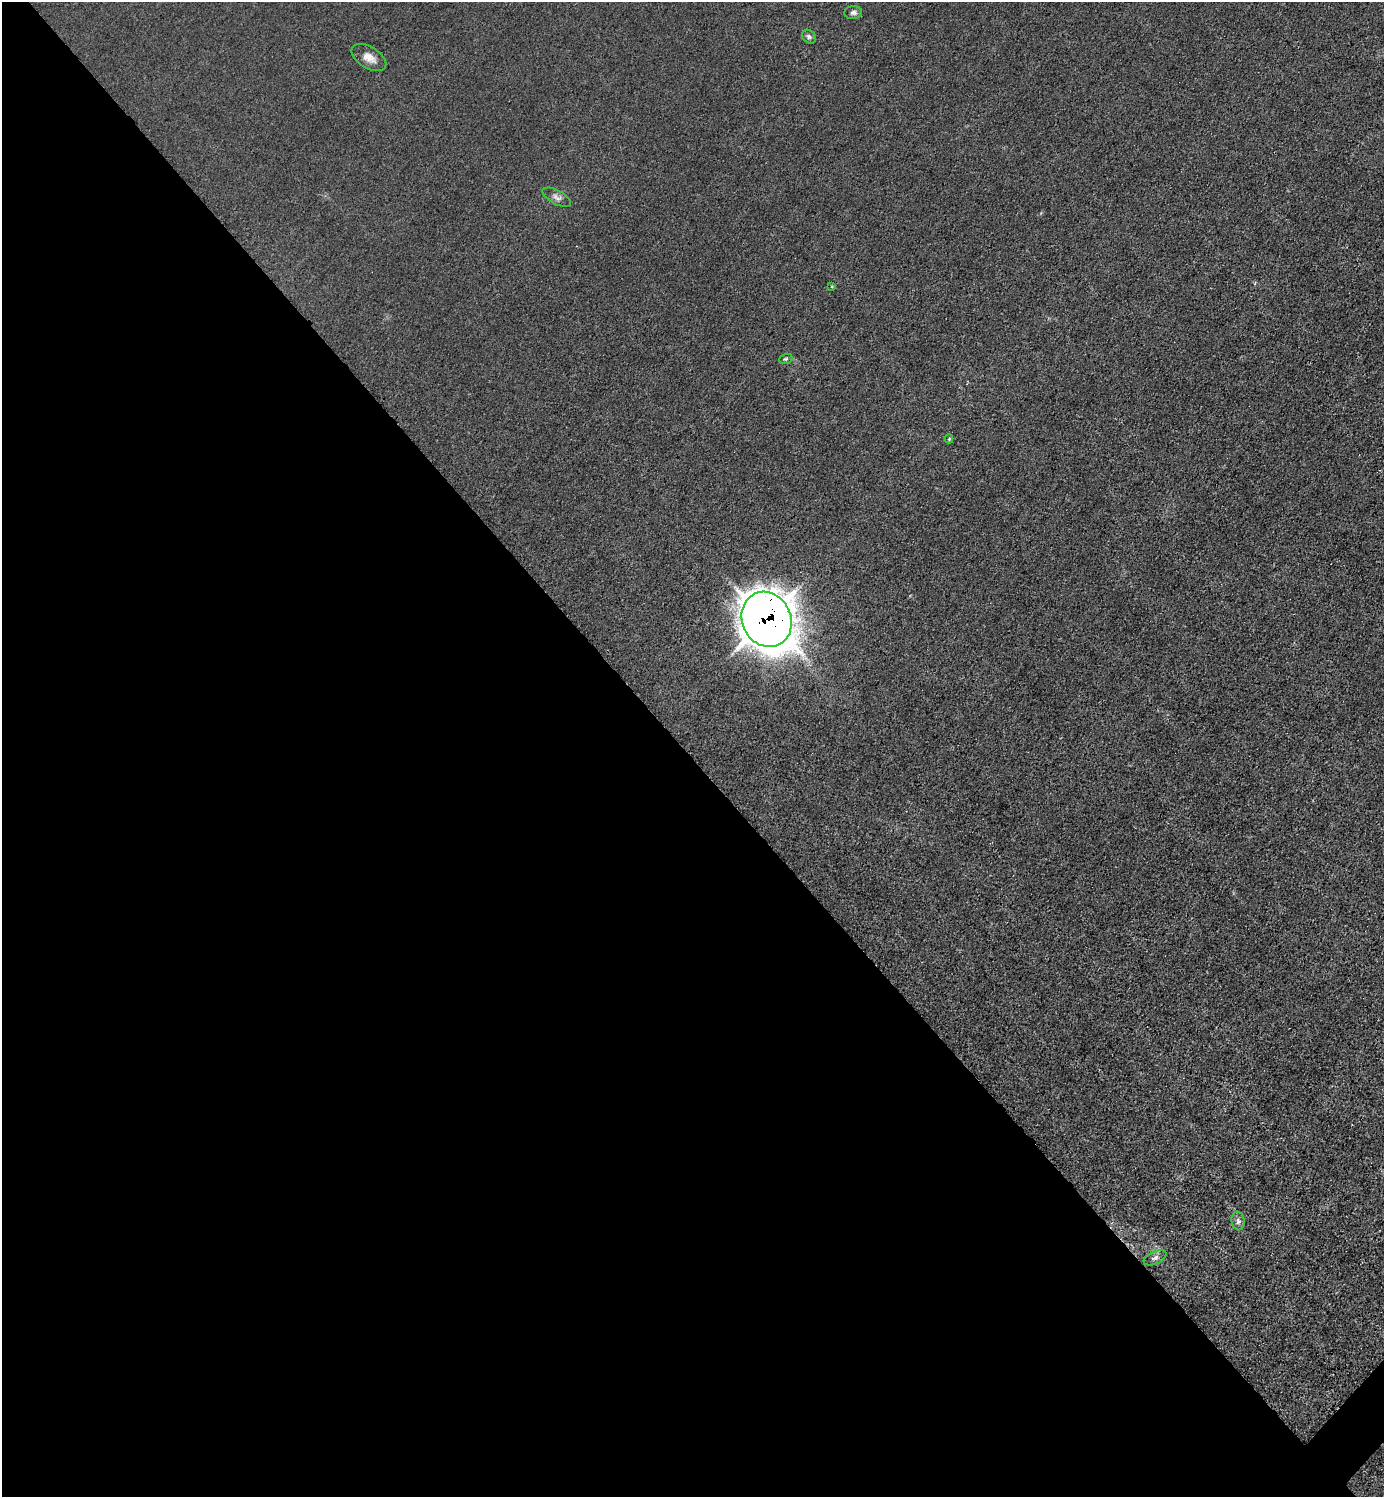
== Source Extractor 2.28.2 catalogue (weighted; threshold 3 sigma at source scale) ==
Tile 9 of 4 x 4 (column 1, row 3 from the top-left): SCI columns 301-1682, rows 1498-2992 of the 5985 x 5985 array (HDU 1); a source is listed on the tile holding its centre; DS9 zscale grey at full resolution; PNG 1386 x 1499 px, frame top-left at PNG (2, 2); each listed source drawn as its Kron ellipse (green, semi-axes under 4 px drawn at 4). Shown black and unused: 50% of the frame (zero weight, under 3 of 4 exposures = <1% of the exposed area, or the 3 px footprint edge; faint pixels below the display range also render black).
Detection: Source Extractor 2.28.2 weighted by HDU 2 'WHT'; one run over the whole footprint, this tile lists its part. Background 0.0213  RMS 0.0062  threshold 0.0279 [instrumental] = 3 sigma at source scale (4.5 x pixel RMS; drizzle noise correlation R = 1.50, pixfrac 1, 0.05/0.05 arcsec/px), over >= 5 px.
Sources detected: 10; all 10 listed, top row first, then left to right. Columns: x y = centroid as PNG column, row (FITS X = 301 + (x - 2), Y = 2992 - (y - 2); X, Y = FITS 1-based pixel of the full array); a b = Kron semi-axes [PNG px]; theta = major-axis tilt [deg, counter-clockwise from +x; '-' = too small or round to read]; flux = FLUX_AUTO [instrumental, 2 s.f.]
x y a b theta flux
853 13 9 6 5 1.8
809 37 8 6 -40 1.6
369 57 19 10 -31 5.8
557 197 16 7 -28 2.9
831 286 3 2 - 0.73
786 359 7 5 19 0.98
949 439 4 4 - 0.69
767 619 28 24 -65 1300
1238 1221 9 6 -81 2.2
1155 1258 12 6 25 2.2
Overlapping masked pixels (flux is a lower limit): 1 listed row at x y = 767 619